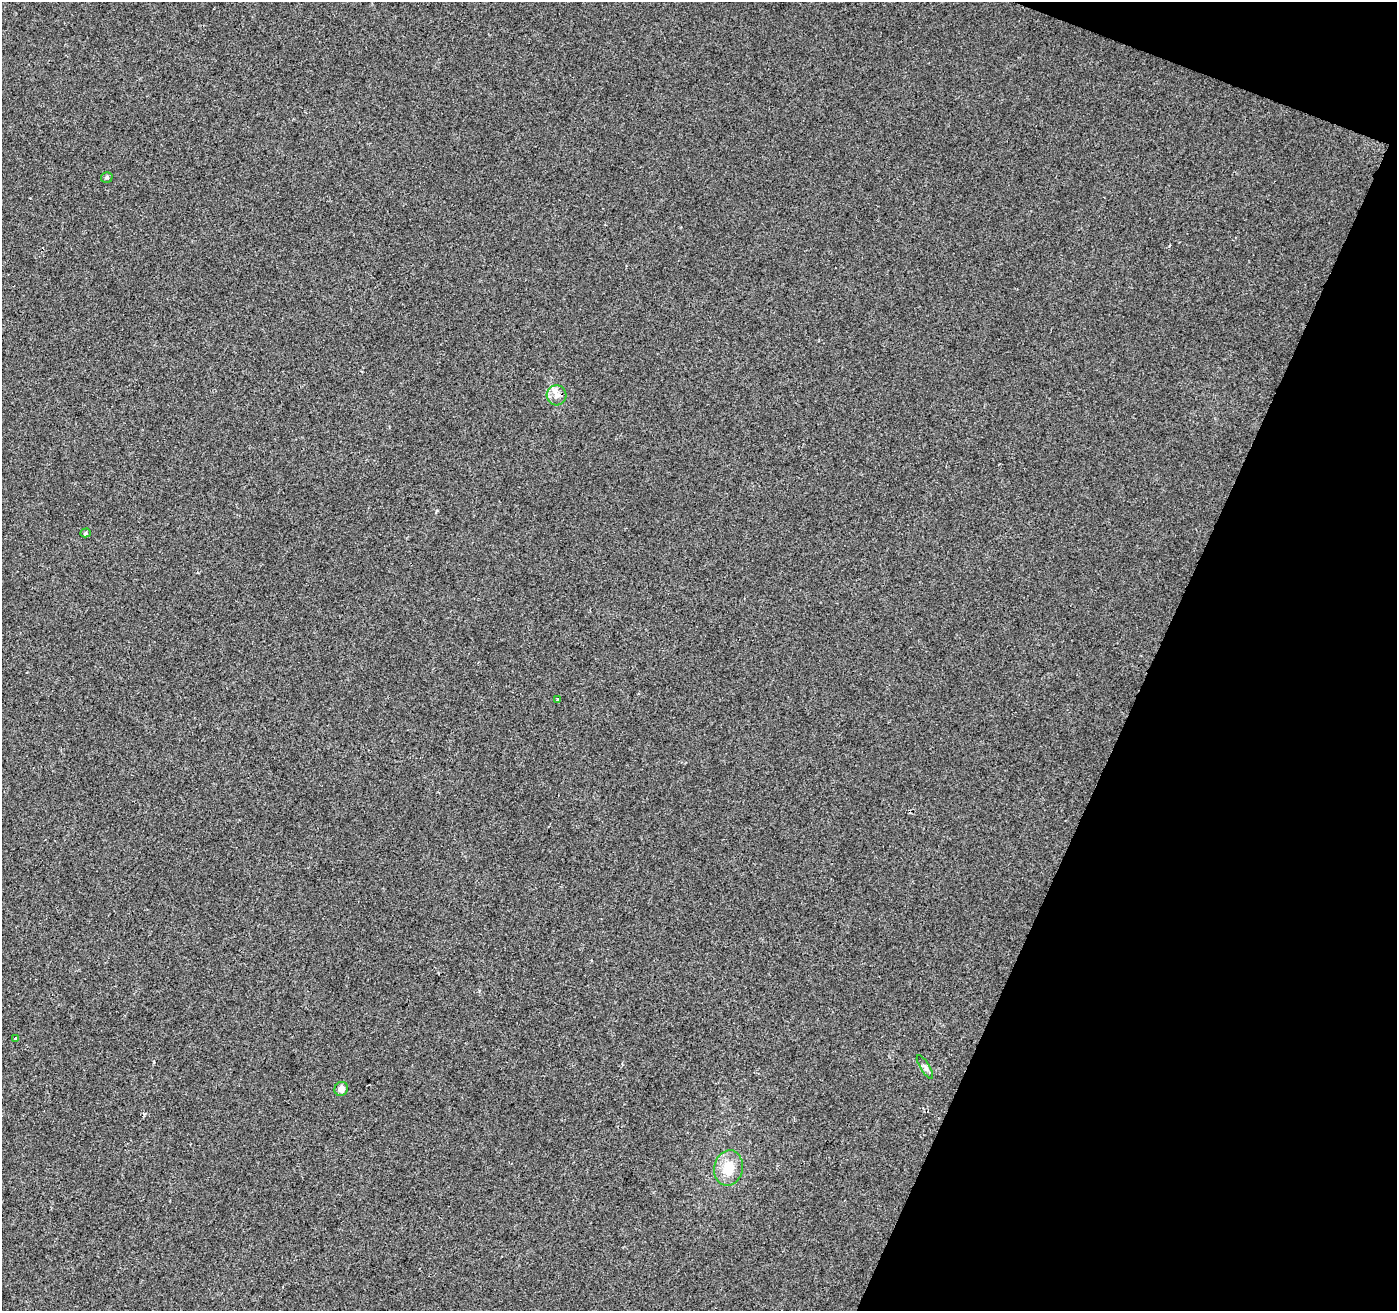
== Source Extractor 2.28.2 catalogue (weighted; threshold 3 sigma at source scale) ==
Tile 8 of 4 x 4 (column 4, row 2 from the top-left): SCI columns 4186-5580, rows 2825-4133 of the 5588 x 5716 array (HDU 1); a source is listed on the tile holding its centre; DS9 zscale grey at full resolution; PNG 1399 x 1313 px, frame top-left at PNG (2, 2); each listed source drawn as its Kron ellipse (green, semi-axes under 4 px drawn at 4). Shown black and unused: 19% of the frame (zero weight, under 2 of 3 exposures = <1% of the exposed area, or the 3 px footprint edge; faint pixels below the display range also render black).
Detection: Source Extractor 2.28.2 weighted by HDU 2 'WHT'; one run over the whole footprint, this tile lists its part. Background 0.0255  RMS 0.0059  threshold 0.0265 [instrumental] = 3 sigma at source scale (4.5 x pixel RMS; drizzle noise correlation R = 1.50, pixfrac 1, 0.0396/0.0396 arcsec/px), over >= 5 px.
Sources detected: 10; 2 cosmic-ray / hot-pixel residue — neither listed nor drawn; the other 8 listed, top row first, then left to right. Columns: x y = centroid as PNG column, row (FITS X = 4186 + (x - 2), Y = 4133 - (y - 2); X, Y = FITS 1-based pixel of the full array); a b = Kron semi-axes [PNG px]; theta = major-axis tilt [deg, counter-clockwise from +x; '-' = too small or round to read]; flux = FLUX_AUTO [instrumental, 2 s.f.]
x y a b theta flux
107 177 6 5 - 1.1
556 395 10 10 - 4.1
85 533 5 4 - 0.94
558 699 3 3 - 0.68
15 1038 3 3 - 2.5
925 1067 13 4 -58 1.8
341 1089 7 6 - 3.5
728 1168 18 14 78 12